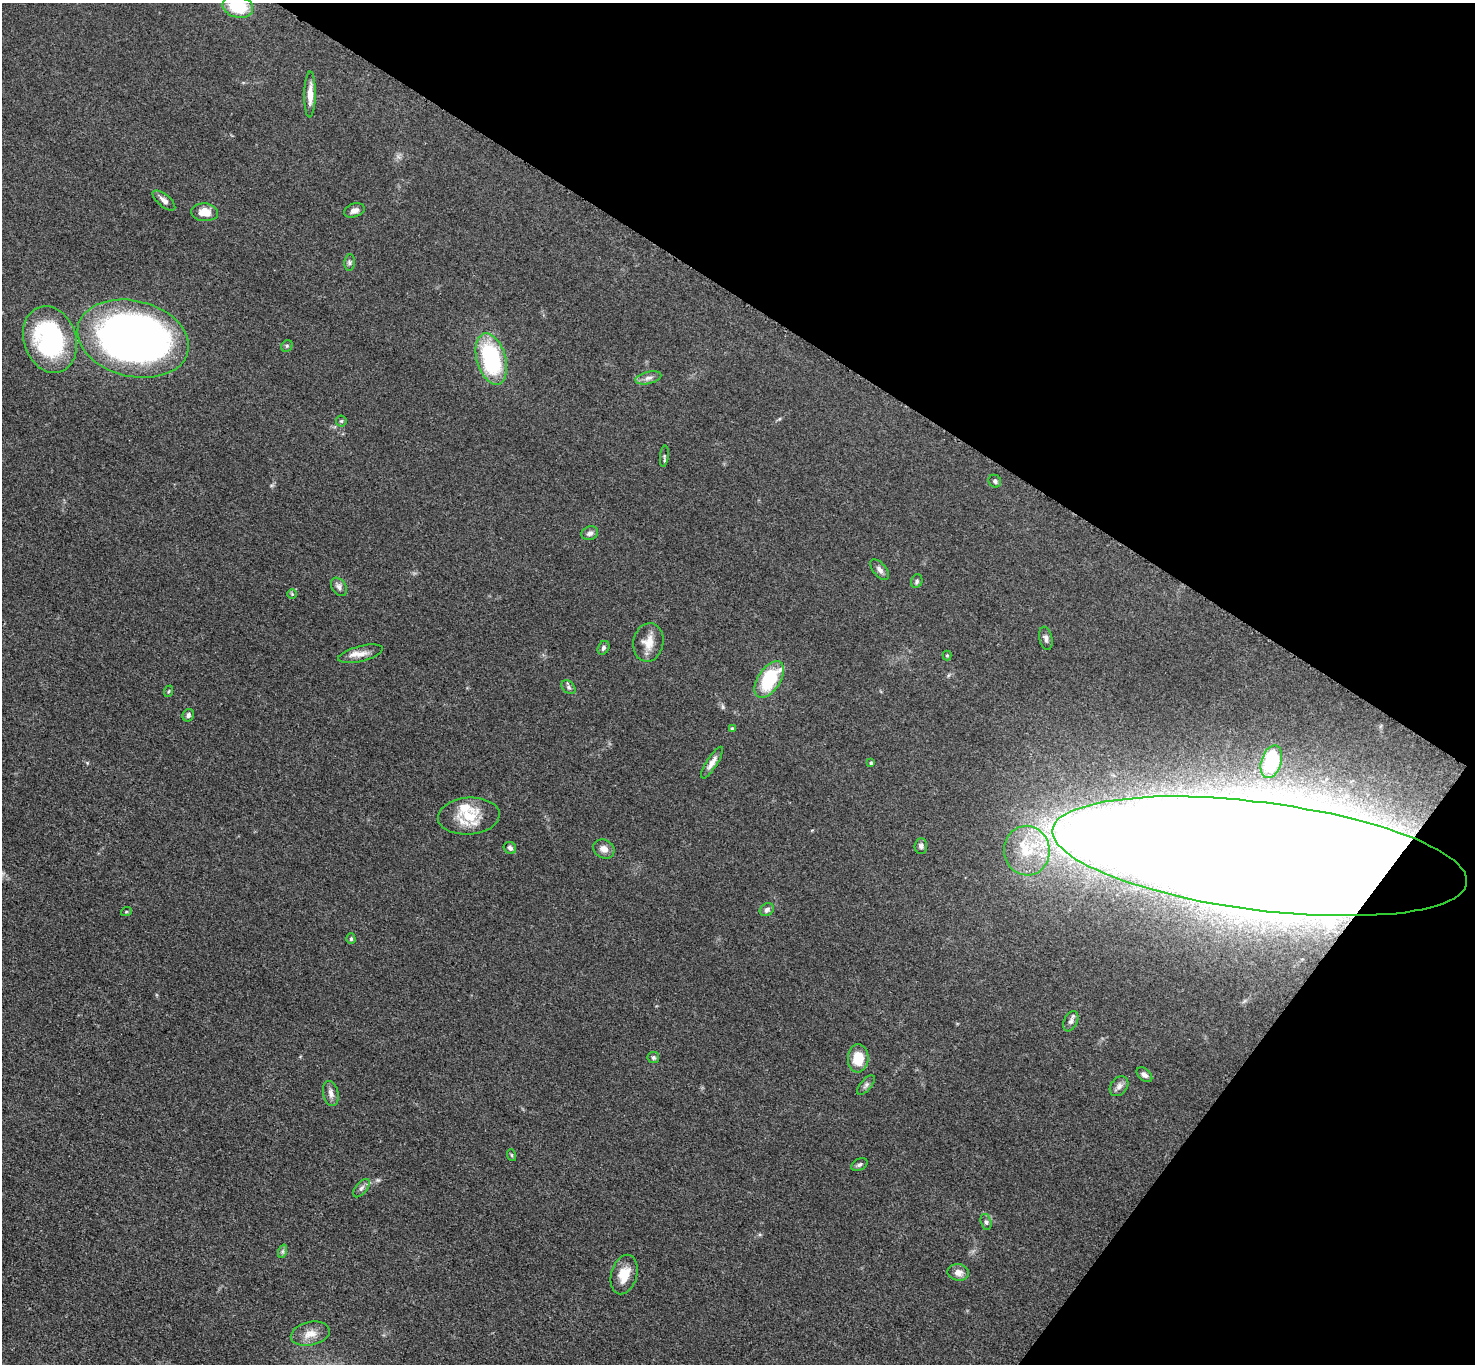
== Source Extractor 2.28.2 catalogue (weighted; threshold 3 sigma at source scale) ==
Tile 8 of 4 x 4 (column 4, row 2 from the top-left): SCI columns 4431-5903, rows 2889-4250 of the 5911 x 5916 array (HDU 1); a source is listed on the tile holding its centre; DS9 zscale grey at full resolution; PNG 1477 x 1366 px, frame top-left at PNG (2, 3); each listed source drawn as its Kron ellipse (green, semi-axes under 4 px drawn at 4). Shown black and unused: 30% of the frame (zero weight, under 3 of 5 exposures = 1% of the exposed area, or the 3 px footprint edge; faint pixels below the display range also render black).
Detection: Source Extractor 2.28.2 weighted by HDU 2 'WHT'; one run over the whole footprint, this tile lists its part. Background 0.0534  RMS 0.0058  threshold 0.0261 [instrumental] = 3 sigma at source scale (4.5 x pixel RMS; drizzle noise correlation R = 1.50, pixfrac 1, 0.05/0.05 arcsec/px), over >= 5 px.
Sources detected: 59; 1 inside a brighter object's white glare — neither listed nor drawn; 2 inside a brighter listed object's ellipse — not listed separately; the other 56 listed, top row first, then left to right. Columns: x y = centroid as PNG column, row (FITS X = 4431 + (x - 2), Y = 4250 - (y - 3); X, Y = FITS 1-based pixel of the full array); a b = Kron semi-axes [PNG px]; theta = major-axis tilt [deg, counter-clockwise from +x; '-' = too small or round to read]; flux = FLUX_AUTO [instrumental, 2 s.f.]
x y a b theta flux
238 7 15 10 -13 22
310 94 23 6 89 6.4
164 200 14 6 -40 2.7
354 210 10 6 18 3
205 212 13 9 -5 7.3
350 262 8 5 85 1.3
50 339 34 26 -72 84
133 339 57 38 -13 400
287 346 6 5 - 0.92
491 359 26 14 -74 62
648 378 13 6 13 2.6
341 421 5 5 - 0.81
664 456 10 4 83 1
995 481 7 6 - 1.4
590 533 8 6 20 2.1
880 570 12 6 -49 2.2
917 581 7 5 68 1.2
339 587 10 7 -57 2.1
292 594 4 4 - 0.66
1046 638 12 6 -77 2.1
648 642 19 15 79 8.1
603 648 7 5 59 1.4
360 654 23 7 14 5.3
947 656 5 4 - 0.7
769 679 20 11 56 34
569 687 8 5 -42 1.5
169 691 6 3 70 0.7
188 715 6 5 - 1.6
732 728 4 4 - 1.1
1271 762 17 10 72 14
712 763 18 5 58 3.8
871 763 4 4 - 0.89
469 816 31 18 4 18
921 846 8 6 88 1.5
510 848 6 5 - 1.9
604 849 11 9 -29 3.8
1027 851 25 23 -85 23
1260 856 209 54 -7 8400
767 910 7 6 - 1.8
126 912 5 3 - 0.6
351 939 5 4 - 0.92
1071 1021 11 6 64 2
653 1057 6 5 - 1.2
858 1058 14 10 87 13
1144 1075 9 5 -41 2.2
866 1085 12 5 49 1.8
1119 1086 11 8 50 2.6
331 1093 13 7 -77 3
511 1155 6 3 -70 0.64
859 1165 8 5 28 1.4
361 1188 11 6 51 1.9
986 1222 8 5 -74 1.4
283 1251 7 4 71 1.1
958 1272 11 8 -9 3.8
624 1275 20 13 74 10
310 1334 20 11 13 6.8
Overlapping masked pixels (flux is a lower limit): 1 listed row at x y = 1260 856
Isophote crosses this tile's border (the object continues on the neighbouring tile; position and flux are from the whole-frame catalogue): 1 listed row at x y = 238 7